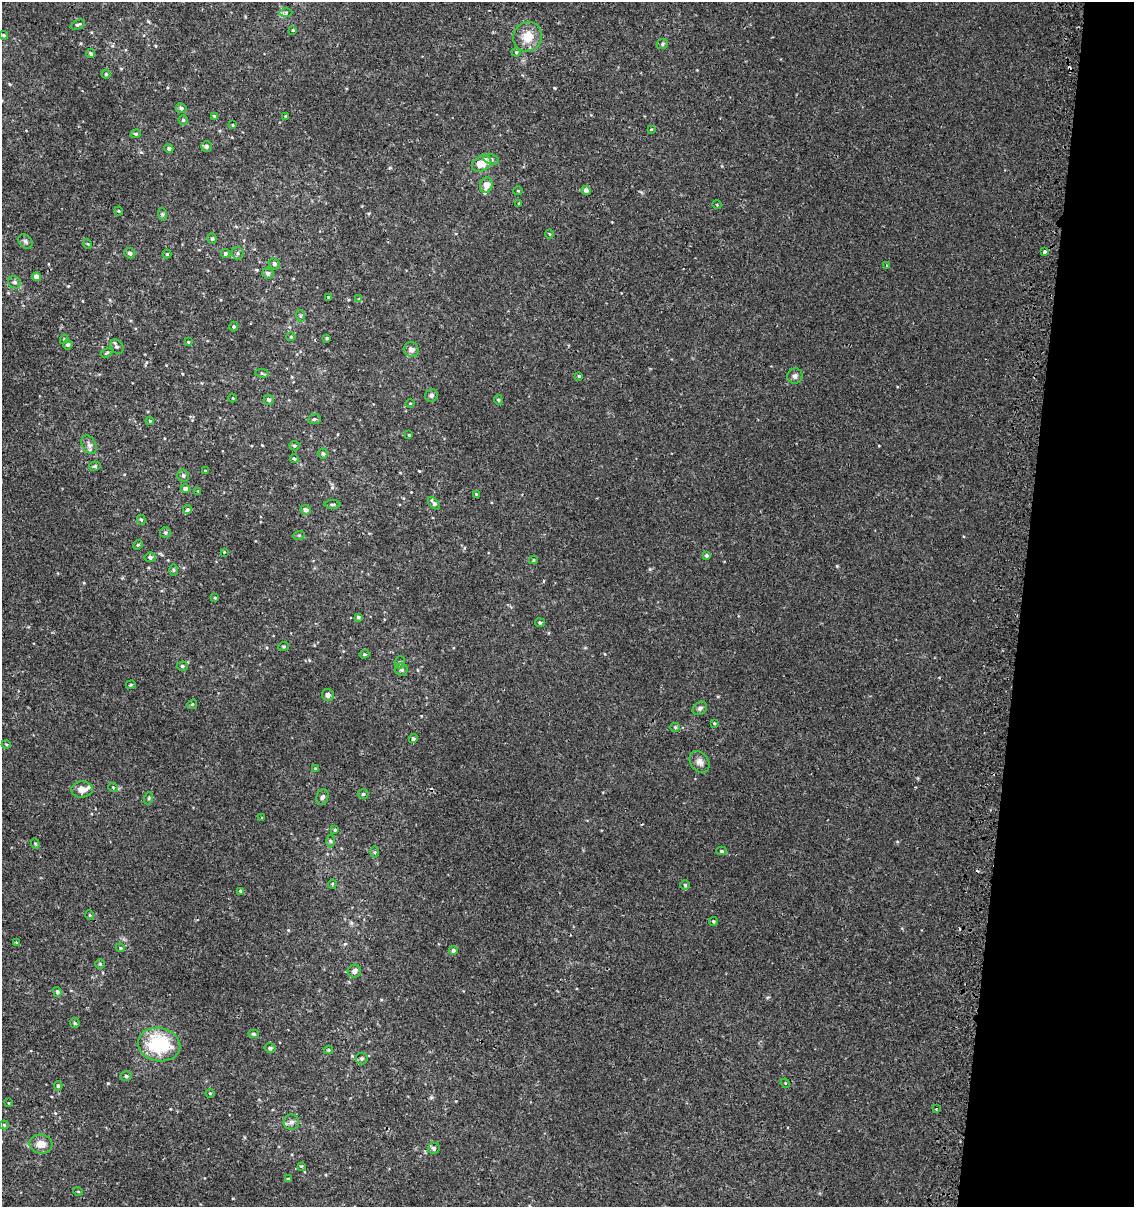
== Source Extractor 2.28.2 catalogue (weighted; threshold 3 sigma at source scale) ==
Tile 8 of 4 x 4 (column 4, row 2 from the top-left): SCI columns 3661-4792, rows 2448-3652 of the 5119 x 4893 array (HDU 1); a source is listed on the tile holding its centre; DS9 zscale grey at full resolution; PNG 1136 x 1209 px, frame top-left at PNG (2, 2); each listed source drawn as its Kron ellipse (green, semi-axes under 4 px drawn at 4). Shown black and unused: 10% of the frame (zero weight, under 2 of 3 exposures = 3% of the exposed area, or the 3 px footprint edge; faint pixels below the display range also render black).
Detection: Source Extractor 2.28.2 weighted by HDU 2 'WHT'; one run over the whole footprint, this tile lists its part. Background 0.00112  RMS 0.0027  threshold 0.0119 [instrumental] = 3 sigma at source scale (4.5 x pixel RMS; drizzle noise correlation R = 1.50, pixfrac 1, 0.0396/0.0396 arcsec/px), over >= 5 px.
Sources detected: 151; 3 cosmic-ray / hot-pixel residue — neither listed nor drawn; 2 inside a brighter listed object's ellipse — not listed separately; the other 146 listed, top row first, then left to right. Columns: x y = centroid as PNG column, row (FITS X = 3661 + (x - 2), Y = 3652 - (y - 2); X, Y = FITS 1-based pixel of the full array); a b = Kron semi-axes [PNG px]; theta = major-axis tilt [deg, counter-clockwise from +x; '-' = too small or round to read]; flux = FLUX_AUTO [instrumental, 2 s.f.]
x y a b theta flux
286 12 6 4 0 0.51
78 25 8 4 22 0.47
293 30 3 3 - 0.27
4 35 4 3 - 0.34
528 37 15 14 - 4.3
662 44 6 5 - 0.39
516 52 4 4 - 0.35
91 54 5 4 - 0.5
106 74 4 4 - 0.37
181 108 5 4 - 0.64
215 116 4 4 - 0.53
285 116 3 3 - 0.47
183 120 4 4 - 0.34
233 125 4 2 - 0.17
651 129 3 3 - 0.2
136 134 5 4 - 0.36
206 146 5 5 - 0.92
169 148 4 4 - 0.75
491 159 8 5 -17 0.54
482 164 10 7 30 3.9
486 185 8 6 77 2.4
586 190 5 4 - 1.2
518 191 4 4 - 0.27
519 203 4 3 - 0.23
717 205 4 3 - 0.2
119 211 4 4 - 0.23
162 214 6 4 -72 0.39
549 234 5 3 - 0.22
212 239 5 4 - 0.44
25 241 8 6 -46 0.64
88 244 5 3 - 0.24
1044 251 3 3 - 1.3
130 253 5 5 - 0.69
225 253 4 4 - 0.59
238 253 6 6 - 0.52
167 254 4 4 - 0.26
274 264 6 5 - 0.86
886 265 4 2 - 0.28
268 273 6 5 - 0.97
36 277 4 4 - 1.6
14 282 6 6 - 0.61
329 297 3 2 - 0.25
359 299 4 4 - 0.27
301 316 6 4 -71 0.32
234 327 5 4 - 0.33
291 337 4 4 - 0.28
327 338 3 3 - 0.36
64 339 4 4 - 0.33
188 342 4 3 - 0.25
68 345 5 4 - 0.67
117 346 8 6 -55 0.59
411 350 7 7 - 1.4
107 353 6 3 28 0.3
262 373 7 4 -9 0.34
579 376 4 3 - 0.3
795 376 8 7 - 0.83
431 395 7 6 - 0.62
233 398 4 3 - 0.18
268 400 5 5 - 0.84
498 400 5 4 - 0.37
410 403 4 3 - 0.21
314 419 6 5 - 0.47
150 421 4 4 - 0.28
409 435 3 2 - 0.22
89 445 10 7 -62 0.91
294 446 5 5 - 0.35
323 454 5 4 - 0.36
294 459 4 3 - 0.4
95 466 6 4 14 0.45
206 471 4 3 - 0.27
183 476 6 6 - 0.64
185 489 4 4 - 0.97
198 491 3 3 - 0.14
476 494 4 4 - 0.21
434 503 7 4 -47 0.85
333 504 8 3 0 0.34
187 510 5 3 - 2.1
306 510 5 4 - 1.1
141 520 5 4 - 0.34
165 532 5 5 - 0.46
299 535 6 4 18 0.28
138 545 5 4 - 0.31
224 552 3 3 - 0.16
707 555 4 4 - 0.52
150 557 5 5 - 0.63
534 560 4 4 - 0.34
174 570 6 4 -90 0.35
215 598 3 3 - 0.23
358 617 4 3 - 0.42
540 623 5 4 - 0.46
284 646 5 3 - 0.32
364 654 5 4 - 0.34
400 662 6 5 - 0.46
182 666 5 4 - 0.37
401 669 6 6 - 0.51
131 685 5 3 - 0.27
328 695 6 6 - 0.85
192 704 5 4 - 0.3
700 708 8 6 36 0.66
714 723 4 3 - 0.25
675 727 5 4 - 0.32
413 739 4 4 - 0.56
6 744 4 3 - 0.24
700 762 12 9 -54 1.4
315 769 4 4 - 0.26
113 787 5 3 - 0.2
82 789 10 8 5 2.2
363 794 5 5 - 0.36
322 797 8 6 69 0.71
149 798 6 4 71 0.33
262 818 4 3 - 0.25
335 830 4 4 - 0.29
330 841 6 4 -89 0.38
35 844 5 4 - 0.3
722 851 5 4 - 0.4
375 852 6 4 -90 0.31
332 884 4 4 - 0.25
685 885 5 5 - 0.34
240 891 3 3 - 0.73
90 915 4 4 - 0.3
713 921 4 4 - 0.34
16 942 3 2 - 0.22
120 948 5 4 - 0.32
453 950 4 4 - 0.76
100 964 5 5 - 0.3
354 971 7 6 - 1.1
57 992 5 4 - 0.64
75 1023 5 4 - 0.31
253 1034 5 4 - 0.43
159 1045 21 16 -10 17
270 1048 6 4 -15 0.62
328 1050 4 4 - 0.39
362 1058 6 6 - 0.53
126 1076 5 5 - 0.5
785 1083 5 4 - 0.24
58 1086 5 4 - 0.37
210 1093 5 3 - 0.22
8 1103 4 3 - 0.17
936 1108 3 2 - 0.26
291 1122 8 7 - 0.9
4 1125 4 4 - 0.28
41 1144 11 9 -6 2.5
434 1148 6 5 - 0.69
301 1166 4 4 - 0.22
288 1179 4 3 - 0.26
78 1191 5 3 - 0.19
Unlisted compact peaks at least as high as the median listed source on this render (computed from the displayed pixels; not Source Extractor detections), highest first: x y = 108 1083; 554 88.